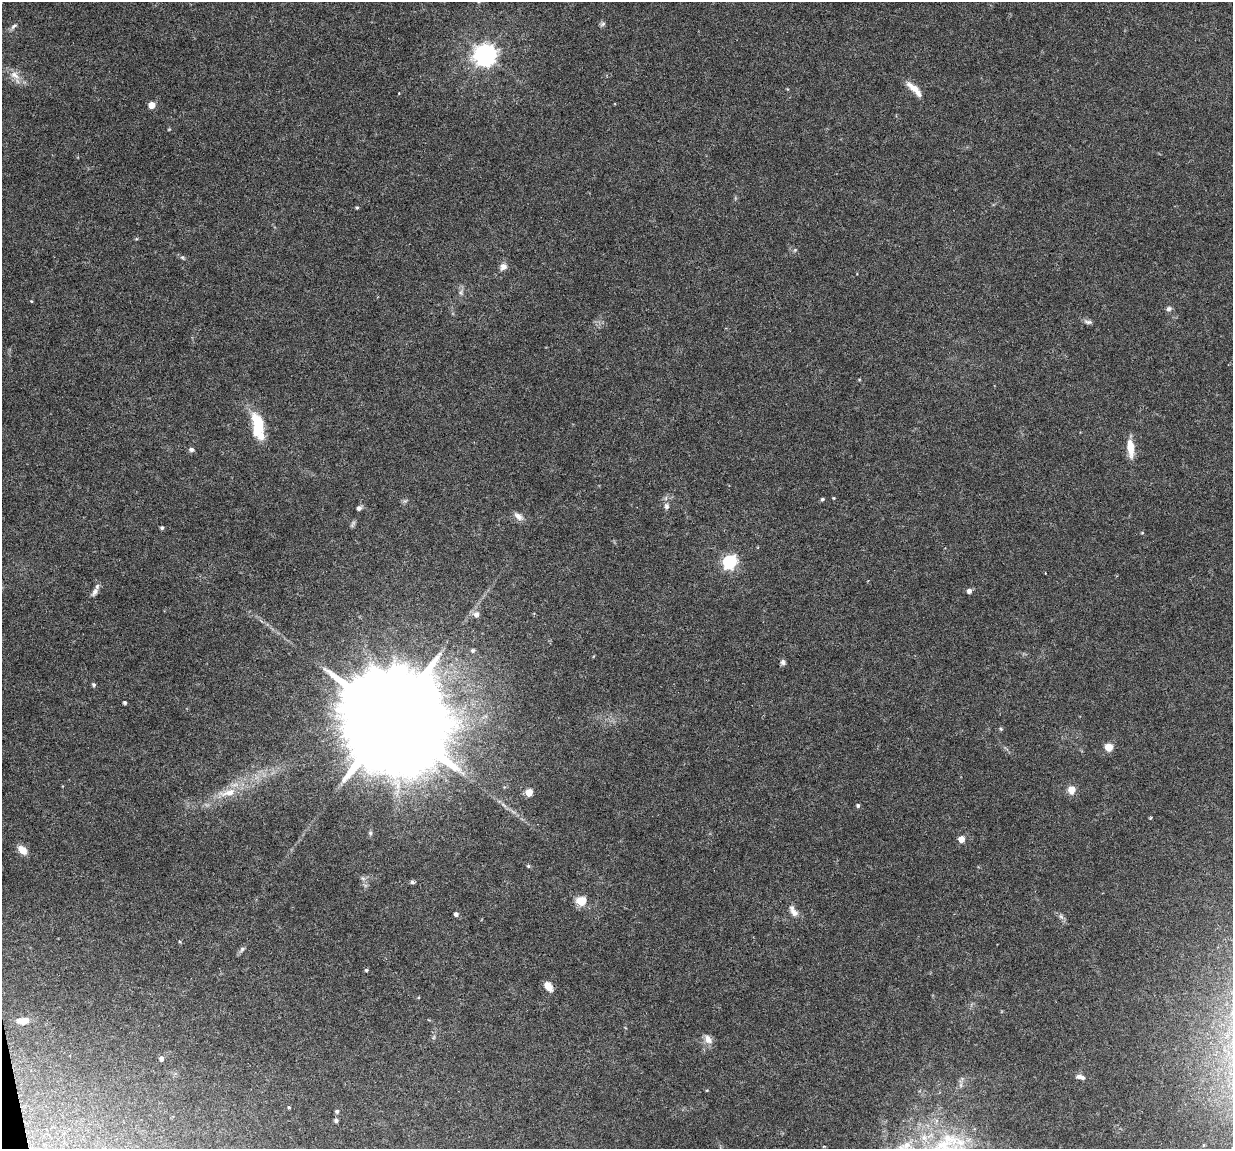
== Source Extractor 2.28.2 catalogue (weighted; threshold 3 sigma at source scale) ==
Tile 7 of 4 x 4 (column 3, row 2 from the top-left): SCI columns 2461-3691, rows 2330-3476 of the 4923 x 4704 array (HDU 1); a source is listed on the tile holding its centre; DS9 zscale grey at full resolution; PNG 1235 x 1151 px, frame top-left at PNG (2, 2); no overlay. Shown black and unused: <1% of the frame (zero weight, under 4 of 8 exposures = <1% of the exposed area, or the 3 px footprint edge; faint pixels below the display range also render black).
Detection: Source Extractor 2.28.2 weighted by HDU 2 'WHT'; one run over the whole footprint, this tile lists its part. Background 0.0186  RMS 0.0013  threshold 0.00538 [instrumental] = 3 sigma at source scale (4.09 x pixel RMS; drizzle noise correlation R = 1.36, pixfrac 0.8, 0.0396/0.0396 arcsec/px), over >= 5 px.
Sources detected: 69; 2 too faint to see at this stretch — not listed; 2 inside a brighter listed object's ellipse — not listed separately; the other 65 listed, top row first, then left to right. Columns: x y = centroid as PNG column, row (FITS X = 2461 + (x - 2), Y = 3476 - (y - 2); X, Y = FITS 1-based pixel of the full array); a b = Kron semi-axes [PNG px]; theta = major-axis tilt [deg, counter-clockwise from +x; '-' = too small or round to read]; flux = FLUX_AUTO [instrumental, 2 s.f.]
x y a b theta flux
602 24 9 5 37 0.27
14 26 10 5 38 0.37
485 55 8 7 - 90
15 75 18 10 -46 1.3
914 88 22 8 -37 1.4
152 105 5 5 - 2.2
357 208 4 4 - 0.15
182 257 6 5 - 0.21
503 267 11 9 47 0.65
461 292 8 6 68 0.35
31 301 3 2 - 0.11
1169 309 7 6 - 0.35
1088 322 12 5 -14 0.38
859 379 5 3 - 0.11
258 426 28 11 -80 5.8
1130 448 19 7 -85 2.1
191 450 7 6 - 0.34
833 498 4 3 - 0.11
822 499 4 4 - 0.19
666 506 9 7 89 0.46
359 508 6 5 - 0.39
518 516 14 7 -39 0.71
162 528 4 4 - 0.22
729 562 6 6 - 23
1045 573 2 2 - 0.074
969 591 5 5 - 0.5
95 592 14 6 55 0.57
476 614 9 8 - 0.67
473 650 7 6 - 0.28
783 662 7 6 - 0.35
94 685 5 4 - 0.24
125 703 4 3 - 0.19
391 719 30 24 -2 4600
1001 729 5 5 - 0.16
1108 747 5 5 - 3.6
1071 790 10 8 77 1.2
529 792 5 5 - 2.3
227 793 32 10 9 2.6
503 805 11 3 -40 0.38
858 806 5 4 - 0.25
1150 818 3 3 - 0.15
370 833 6 5 - 0.24
961 839 5 5 - 1.8
22 850 9 6 -44 1.6
528 866 5 4 - 0.16
363 878 8 6 -22 0.36
412 882 6 4 -18 0.29
581 901 5 5 - 5.6
793 911 18 8 -59 0.89
456 914 4 4 - 0.45
1061 916 7 6 - 0.34
242 949 8 6 47 0.34
366 970 4 4 - 0.19
548 986 12 8 -53 1.1
23 1021 15 8 0 1.6
434 1037 6 4 71 0.19
708 1039 13 9 -50 0.9
161 1058 6 5 - 0.48
1079 1076 7 6 - 0.48
707 1090 4 3 - 0.087
289 1107 4 4 - 0.13
337 1111 5 5 - 0.25
336 1121 5 5 - 0.26
907 1145 17 11 36 1.9
824 1146 4 3 - 0.13
Isophote crosses this tile's border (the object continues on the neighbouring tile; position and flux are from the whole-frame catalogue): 1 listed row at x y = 907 1145